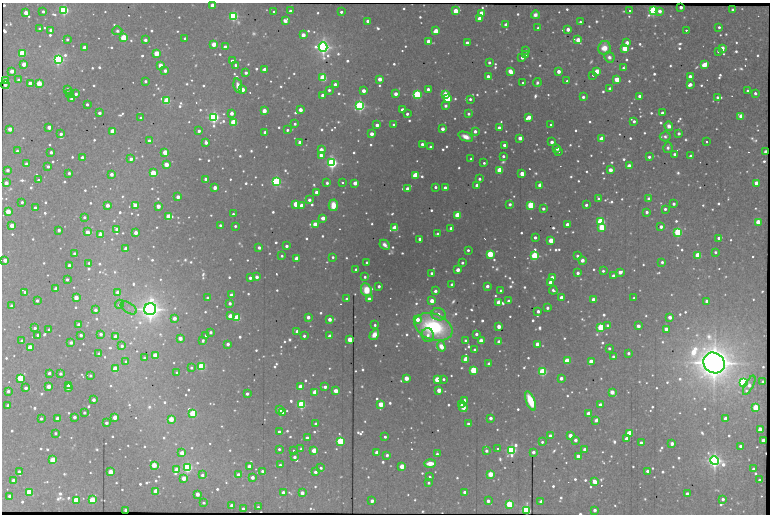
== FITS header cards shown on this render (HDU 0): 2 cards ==
NAXIS1  =                 1536 /fastest changing axis
NAXIS2  =                 1024 /next to fastest changing axis

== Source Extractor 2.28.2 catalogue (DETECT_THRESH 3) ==
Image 1536 x 1024 px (HDU 0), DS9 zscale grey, zoomed out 1/2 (1 PNG px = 2 x 2 image px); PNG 772 x 516 px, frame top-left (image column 1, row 1023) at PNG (2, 3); each listed source drawn as its Kron ellipse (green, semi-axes under 4 px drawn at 4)
Background 493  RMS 3.6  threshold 10.7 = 3 sigma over >= 5 px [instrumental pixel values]
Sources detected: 1858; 42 cannot appear on this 1/2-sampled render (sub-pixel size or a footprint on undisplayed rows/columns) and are neither listed nor drawn; of the other 1816, the 500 brightest by FLUX_AUTO listed and drawn (1316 fainter detections omitted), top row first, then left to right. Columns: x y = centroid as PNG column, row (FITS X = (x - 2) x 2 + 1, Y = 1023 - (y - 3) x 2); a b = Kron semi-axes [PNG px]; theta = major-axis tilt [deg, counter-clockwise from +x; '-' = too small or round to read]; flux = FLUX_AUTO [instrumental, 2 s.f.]
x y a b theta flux
212 5 3 3 - 7.0e+03
681 7 3 2 - 8.1e+03
64 10 3 3 - 4.9e+05
653 10 3 3 - 3.8e+05
733 10 3 3 - 5.0e+03
43 11 3 2 - 4.0e+03
290 11 3 3 - 6.8e+03
456 11 3 3 - 4.1e+04
630 11 2 2 - 1.6e+04
660 11 3 3 - 8.9e+03
274 12 2 2 - 3.2e+03
341 12 2 2 - 4.2e+03
26 13 3 3 - 2.0e+04
481 13 3 3 - 2.3e+04
535 15 4 4 - 4.6e+03
233 16 3 3 - 4.0e+05
480 18 3 3 - 2.8e+04
285 21 4 3 - 8.6e+03
368 21 3 3 - 9.5e+03
580 22 4 2 - 2.8e+03
506 25 3 3 - 1.6e+04
719 27 3 2 - 3.3e+03
538 28 3 2 - 3.4e+03
40 29 3 2 - 4.2e+03
568 29 3 3 - 1.3e+04
51 30 3 3 - 7.4e+03
686 30 2 2 - 5.5e+03
117 31 5 4 - 2.9e+03
436 31 3 3 - 4.6e+04
303 35 3 3 - 1.8e+04
124 38 3 3 - 1.5e+05
185 38 2 2 - 3.7e+03
67 39 2 2 - 3.3e+03
145 40 3 3 - 6.8e+03
578 40 3 3 - 3.3e+04
429 41 3 3 - 2.1e+04
467 43 3 3 - 1.3e+04
627 43 3 3 - 1.4e+04
214 44 3 3 - 3.6e+04
84 47 3 3 - 1.2e+04
225 47 3 3 - 1.0e+04
323 47 4 4 - 9.4e+05
604 48 7 6 - 1.7e+04
625 48 3 3 - 1.2e+05
722 48 4 3 - 1.4e+04
526 50 3 2 - 3.3e+03
718 51 3 2 - 3.7e+03
22 53 3 3 - 1.6e+05
156 53 3 3 - 5.3e+04
526 55 3 3 - 7.7e+03
609 57 5 5 - 5.7e+03
522 58 3 3 - 6.4e+03
58 60 4 3 - 5.9e+05
232 61 3 2 - 5.8e+03
489 62 2 2 - 3.5e+03
24 64 3 3 - 2.4e+04
235 65 3 3 - 3.0e+03
704 65 4 3 - 4.9e+04
160 66 3 3 - 3.3e+04
623 68 4 2 - 3.1e+03
264 69 4 3 - 1.2e+04
12 71 3 3 - 1.5e+04
165 71 3 3 - 8.3e+03
510 71 3 3 - 3.1e+04
559 71 3 3 - 1.2e+04
597 71 3 3 - 4.1e+04
246 73 2 2 - 6.1e+03
593 75 2 2 - 7.1e+03
488 77 4 3 - 8.8e+03
690 77 3 3 - 1.8e+04
323 78 3 3 - 1.8e+05
380 79 3 3 - 1.7e+04
19 80 3 3 - 7.0e+03
617 80 3 3 - 5.0e+04
6 81 3 3 - 1.1e+05
145 81 2 2 - 3.8e+03
567 81 2 2 - 3.2e+03
30 83 3 3 - 2.0e+04
39 83 3 3 - 5.7e+04
523 83 2 2 - 3.5e+03
537 83 4 3 - 2.9e+03
335 84 3 3 - 1.0e+04
5 85 4 3 - 5.3e+03
690 85 3 3 - 1.0e+04
238 86 7 3 -79 8.7e+03
67 89 3 3 - 6.0e+03
242 89 3 3 - 1.6e+04
428 89 3 3 - 5.1e+03
610 89 3 3 - 1.0e+04
329 90 3 3 - 3.9e+03
748 90 3 2 - 3.1e+03
363 91 3 3 - 1.3e+04
755 93 3 2 - 4.1e+03
70 94 3 3 - 7.2e+03
76 94 3 2 - 5.0e+03
396 94 3 3 - 1.1e+04
417 94 3 3 - 3.1e+05
445 94 3 3 - 3.4e+04
323 95 3 3 - 1.6e+04
640 96 3 3 - 9.8e+03
583 97 3 2 - 4.7e+03
717 97 3 2 - 4.1e+03
71 99 3 3 - 6.6e+03
448 99 3 3 - 1.4e+05
470 99 3 2 - 3.5e+03
167 101 3 3 - 1.6e+05
87 104 2 2 - 3.5e+03
360 106 3 3 - 5.6e+05
446 106 3 3 - 5.2e+03
300 110 3 3 - 1.6e+04
402 110 3 3 - 1.7e+04
264 111 3 3 - 2.3e+04
99 113 3 2 - 7.1e+03
232 113 3 3 - 1.0e+04
662 113 3 2 - 8.6e+03
407 114 2 2 - 4.0e+03
468 114 3 2 - 3.6e+03
741 116 4 3 - 3.2e+04
214 117 4 4 - 6.4e+05
529 117 4 3 - 2.3e+04
141 118 3 2 - 7.1e+03
634 121 3 2 - 4.1e+03
234 122 3 3 - 1.3e+05
295 124 3 2 - 3.0e+03
377 125 3 3 - 9.8e+03
394 125 3 2 - 4.2e+03
551 125 2 2 - 2.8e+03
669 126 5 4 - 7.3e+03
49 127 3 3 - 1.4e+04
499 128 3 3 - 1.1e+04
10 129 3 3 - 1.7e+04
442 129 3 3 - 1.1e+04
287 130 2 2 - 3.1e+03
113 131 3 3 - 4.0e+04
199 131 3 2 - 5.8e+03
475 131 3 3 - 7.4e+03
265 132 3 3 - 1.1e+04
679 133 3 2 - 5.0e+03
61 134 3 2 - 5.8e+03
372 134 3 3 - 1.4e+04
665 136 5 5 - 3.2e+03
466 137 7 4 -21 9.3e+03
520 138 3 3 - 1.8e+04
601 139 3 3 - 3.8e+04
149 141 3 3 - 4.8e+03
206 142 3 3 - 7.0e+03
300 142 3 3 - 1.6e+04
552 142 3 3 - 9.9e+03
706 142 2 2 - 1.2e+04
422 144 3 2 - 6.2e+03
504 145 3 3 - 6.0e+03
430 147 2 2 - 4.9e+03
668 148 5 4 - 3.7e+03
557 149 3 3 - 5.1e+03
321 150 3 3 - 2.0e+04
17 151 3 3 - 2.7e+03
558 151 2 2 - 3.1e+03
51 152 3 3 - 5.4e+03
165 152 3 3 - 3.6e+04
766 152 3 3 - 2.2e+04
674 154 3 3 - 4.4e+03
321 155 3 3 - 1.2e+04
503 156 3 2 - 4.2e+03
691 156 3 3 - 6.6e+03
82 157 3 2 - 5.6e+03
649 157 3 2 - 4.3e+03
131 159 3 3 - 7.0e+03
471 159 2 2 - 4.5e+03
332 163 3 3 - 6.5e+05
484 163 2 2 - 2.7e+03
26 164 3 3 - 7.7e+03
166 164 3 3 - 3.0e+04
48 166 3 2 - 3.8e+03
629 166 3 3 - 3.3e+04
8 170 3 3 - 5.1e+03
500 170 3 3 - 1.1e+05
610 170 3 3 - 1.8e+04
69 173 2 2 - 4.0e+03
153 173 3 3 - 8.6e+04
111 174 3 3 - 8.5e+03
522 174 3 3 - 2.7e+04
416 175 3 3 - 9.2e+04
206 179 3 3 - 6.0e+03
479 179 3 2 - 4.0e+03
38 180 2 2 - 2.0e+04
276 182 3 3 - 4.2e+05
342 182 2 2 - 7.9e+03
6 183 3 3 - 1.3e+04
327 183 3 2 - 4.0e+03
355 183 3 3 - 1.6e+04
756 183 3 3 - 2.7e+04
477 185 3 3 - 1.8e+04
540 185 3 3 - 3.1e+04
435 187 3 2 - 4.0e+03
215 188 3 3 - 1.5e+04
445 188 3 3 - 1.6e+04
408 189 3 3 - 1.3e+04
316 192 3 3 - 7.5e+03
178 197 3 3 - 1.2e+04
599 199 3 3 - 7.7e+03
649 199 3 3 - 1.2e+04
309 200 3 3 - 6.6e+03
22 202 2 2 - 3.6e+03
296 204 3 3 - 6.5e+04
510 204 3 2 - 5.4e+03
674 204 3 2 - 5.6e+03
107 205 3 3 - 1.3e+04
135 205 4 3 - 2.8e+04
333 205 6 4 -88 1.8e+04
531 205 3 3 - 1.8e+05
586 205 3 2 - 4.5e+03
158 206 3 3 - 1.5e+04
301 206 3 3 - 3.6e+04
35 208 2 2 - 3.2e+03
543 209 3 3 - 4.7e+03
665 209 3 2 - 4.1e+03
8 211 3 3 - 3.9e+04
647 212 3 3 - 4.6e+03
233 214 2 2 - 2.8e+03
457 215 3 3 - 8.9e+04
168 216 3 3 - 3.8e+04
84 217 3 2 - 3.3e+03
323 218 3 3 - 1.9e+04
601 221 3 3 - 2.4e+05
758 222 3 3 - 4.2e+04
315 224 3 3 - 3.4e+04
567 224 3 3 - 9.7e+03
220 225 2 2 - 2.9e+03
12 226 3 3 - 2.2e+04
235 226 2 2 - 3.1e+03
602 227 3 3 - 8.9e+04
661 227 3 3 - 8.6e+03
395 228 3 3 - 1.0e+05
451 228 3 2 - 6.4e+03
116 229 3 3 - 5.2e+03
59 230 3 2 - 5.3e+03
88 232 4 3 - 1.4e+04
678 232 3 3 - 2.6e+05
136 233 3 3 - 1.4e+04
438 234 3 2 - 5.1e+03
100 235 3 3 - 2.0e+04
535 237 3 2 - 5.6e+03
719 238 3 3 - 9.7e+03
420 239 3 3 - 1.0e+04
551 240 3 3 - 4.5e+04
385 245 6 3 -47 5.9e+03
286 246 3 3 - 5.9e+03
259 248 3 2 - 6.5e+03
126 249 3 3 - 1.7e+04
468 250 2 2 - 3.3e+03
715 252 2 2 - 3.0e+03
74 253 2 2 - 3.6e+03
490 254 3 3 - 1.2e+05
698 255 3 3 - 8.1e+04
282 256 2 2 - 2.7e+03
535 256 3 3 - 1.9e+05
577 256 3 2 - 3.2e+03
333 257 2 2 - 2.7e+03
297 259 3 3 - 3.5e+04
5 260 3 3 - 1.4e+04
582 260 3 3 - 1.2e+04
662 262 3 2 - 3.9e+03
89 263 2 2 - 2.8e+03
367 263 2 2 - 5.2e+03
462 263 2 2 - 3.7e+03
69 265 3 2 - 6.0e+03
356 269 2 2 - 4.4e+03
458 270 3 3 - 1.6e+04
603 271 2 2 - 3.0e+03
620 272 3 3 - 1.5e+04
431 273 2 2 - 3.9e+03
578 273 3 2 - 5.6e+03
613 276 3 3 - 6.4e+03
257 277 3 3 - 8.3e+03
365 277 2 2 - 2.9e+03
250 278 3 3 - 6.0e+03
552 278 3 3 - 2.9e+04
67 279 2 2 - 3.7e+03
550 282 3 3 - 2.2e+04
452 285 3 3 - 8.2e+03
379 286 2 2 - 5.8e+03
487 286 3 3 - 8.6e+03
56 289 3 3 - 1.8e+04
366 290 7 5 -65 2.4e+04
553 290 4 2 - 3.8e+03
435 291 3 3 - 5.5e+03
501 291 3 2 - 5.6e+03
25 292 2 2 - 2.9e+03
118 292 3 3 - 2.2e+04
231 295 3 2 - 5.6e+03
561 297 3 3 - 1.4e+04
76 298 3 3 - 2.4e+04
208 298 2 2 - 4.2e+03
634 298 2 2 - 3.1e+03
347 299 3 2 - 4.8e+03
369 299 3 3 - 9.1e+03
593 299 3 3 - 7.6e+03
37 301 3 2 - 4.4e+03
432 301 3 3 - 2.3e+04
509 301 3 3 - 7.4e+03
707 301 3 3 - 1.9e+04
499 302 4 3 - 5.9e+04
230 303 3 3 - 5.4e+03
119 304 5 4 - 3.4e+03
12 306 3 3 - 5.1e+03
129 308 9 5 -35 3.0e+03
547 308 3 2 - 5.3e+03
150 309 6 6 - 1.5e+06
95 310 3 3 - 6.2e+03
538 311 3 3 - 8.1e+03
438 314 7 6 - 6.0e+03
230 316 3 3 - 2.3e+04
308 317 3 3 - 1.0e+04
670 317 3 3 - 1.2e+04
174 318 3 3 - 1.3e+04
237 318 3 3 - 1.5e+05
330 319 3 3 - 1.1e+04
418 320 3 3 - 1.5e+04
79 325 3 3 - 9.6e+03
375 325 2 2 - 2.9e+03
608 326 3 3 - 6.0e+03
638 326 3 3 - 1.2e+04
434 327 19 13 -20 1.3e+05
499 327 3 3 - 2.0e+04
601 327 3 3 - 1.8e+05
35 328 3 3 - 4.2e+03
49 329 2 2 - 2.9e+03
666 329 3 3 - 1.6e+04
297 331 3 3 - 9.0e+03
210 332 3 2 - 4.9e+03
101 334 3 3 - 5.5e+03
476 334 3 2 - 5.1e+03
38 335 3 2 - 6.1e+03
81 335 2 2 - 5.5e+03
374 335 5 4 - 1.2e+04
428 335 7 6 - 5.8e+03
115 336 3 3 - 6.4e+03
206 336 3 3 - 8.7e+03
304 336 2 2 - 3.7e+03
330 336 3 3 - 1.5e+04
180 338 3 3 - 1.4e+04
350 339 3 3 - 5.1e+04
203 340 4 3 - 2.8e+03
465 340 3 2 - 2.9e+03
22 341 3 3 - 1.5e+04
481 341 3 3 - 3.4e+04
499 342 3 3 - 2.3e+04
71 343 3 3 - 3.3e+03
228 344 3 3 - 6.7e+03
537 344 3 3 - 2.1e+04
122 346 3 3 - 4.4e+03
441 346 5 4 - 1.4e+04
30 347 3 3 - 4.7e+04
609 348 2 2 - 3.6e+03
475 350 3 2 - 6.4e+03
628 353 2 2 - 4.1e+03
99 354 3 3 - 7.8e+03
155 355 3 3 - 3.6e+04
613 356 2 2 - 3.3e+03
144 358 2 2 - 4.3e+03
466 359 3 3 - 5.3e+04
567 361 3 3 - 8.9e+04
591 361 3 3 - 3.0e+04
126 362 3 3 - 3.2e+03
714 363 11 10 - 3.5e+06
489 364 3 3 - 3.8e+03
201 366 3 3 - 2.5e+05
191 368 3 3 - 2.8e+03
115 369 3 3 - 8.4e+04
473 370 3 3 - 1.5e+05
543 372 3 3 - 2.7e+05
49 373 3 2 - 5.2e+03
177 373 2 2 - 2.8e+03
60 374 3 2 - 4.5e+03
90 376 2 2 - 2.9e+03
20 378 3 3 - 1.4e+05
406 378 3 3 - 3.1e+04
561 378 3 3 - 9.8e+03
443 379 3 2 - 2.7e+03
437 380 3 3 - 9.5e+04
743 382 3 3 - 3.4e+05
763 382 3 2 - 5.2e+03
69 385 4 3 - 1.9e+04
749 385 10 3 62 1.0e+04
49 386 3 3 - 2.0e+04
300 387 3 3 - 4.3e+04
325 387 3 2 - 5.9e+03
26 388 3 2 - 6.8e+03
68 388 2 1 - 4.8e+03
439 390 3 3 - 2.8e+04
8 391 3 2 - 4.3e+03
336 391 3 3 - 1.7e+04
315 392 3 3 - 4.3e+04
612 392 4 3 - 2.0e+04
247 394 3 2 - 5.1e+03
93 400 3 2 - 7.1e+03
465 401 4 3 - 1.3e+04
530 401 10 4 -68 3.5e+04
381 404 3 3 - 5.1e+04
8 405 3 3 - 4.9e+03
301 405 3 3 - 3.1e+05
462 405 3 3 - 9.6e+03
600 405 3 3 - 1.5e+04
463 407 5 3 - 1.2e+04
756 408 3 3 - 1.3e+05
280 410 3 3 - 2.6e+04
84 413 2 2 - 3.4e+03
283 413 3 2 - 2.8e+03
193 414 3 3 - 2.1e+05
589 414 3 3 - 3.1e+04
74 417 3 3 - 7.3e+03
115 417 3 3 - 2.4e+04
57 418 3 3 - 9.6e+03
490 418 3 3 - 8.1e+03
726 418 3 3 - 1.8e+04
41 419 3 2 - 3.2e+03
171 419 3 3 - 3.5e+04
596 420 3 3 - 6.7e+03
106 423 3 2 - 4.7e+03
316 424 3 2 - 7.9e+03
468 424 2 2 - 3.1e+03
760 430 3 3 - 2.8e+04
279 432 3 2 - 4.9e+03
55 433 2 2 - 3.3e+03
629 433 3 3 - 7.1e+04
570 435 3 3 - 1.6e+04
550 436 3 3 - 1.3e+04
385 437 2 2 - 3.3e+03
307 438 3 3 - 9.0e+03
627 439 3 3 - 1.3e+04
575 440 3 3 - 7.3e+03
763 440 3 3 - 1.4e+04
340 441 3 3 - 2.0e+05
542 442 2 2 - 2.9e+03
641 443 3 3 - 7.7e+03
672 444 3 3 - 1.1e+04
740 446 3 2 - 4.7e+03
279 449 2 2 - 3.0e+03
301 449 3 3 - 5.7e+03
497 449 2 2 - 3.4e+03
585 449 3 3 - 8.9e+03
293 450 2 2 - 3.1e+03
314 450 3 3 - 3.0e+04
511 450 4 3 - 5.2e+05
486 451 3 2 - 4.9e+03
533 452 3 3 - 7.7e+03
182 453 3 3 - 2.9e+04
377 453 3 3 - 2.0e+04
437 454 3 2 - 2.9e+03
387 455 3 2 - 4.6e+03
578 456 3 3 - 1.1e+04
294 457 3 2 - 6.3e+03
53 460 3 3 - 9.0e+04
714 461 4 4 - 1.0e+06
430 463 6 3 2 1.6e+04
154 465 3 3 - 4.3e+04
280 465 2 2 - 3.6e+03
249 466 3 3 - 1.2e+04
402 466 3 3 - 4.4e+04
187 468 3 3 - 4.6e+05
321 468 3 3 - 3.0e+03
753 469 3 2 - 3.8e+03
177 470 4 3 - 6.2e+04
262 471 3 2 - 4.2e+03
647 471 2 2 - 4.0e+03
19 472 3 3 - 4.2e+03
110 472 3 3 - 3.6e+04
315 472 3 3 - 7.3e+03
490 474 3 3 - 4.9e+04
202 475 3 3 - 4.0e+03
238 475 3 3 - 1.1e+04
252 477 3 3 - 8.7e+03
429 477 2 2 - 4.8e+03
184 478 3 3 - 2.4e+04
13 480 3 3 - 4.5e+03
759 480 3 2 - 3.0e+03
594 482 4 3 - 2.6e+04
429 483 2 2 - 3.1e+03
156 491 3 3 - 3.6e+04
29 492 3 3 - 1.1e+05
283 492 3 3 - 6.5e+03
464 492 3 3 - 4.9e+03
302 493 3 3 - 1.1e+04
197 494 3 3 - 1.6e+04
687 494 3 3 - 1.1e+04
10 496 3 3 - 8.9e+03
723 499 3 2 - 5.3e+03
76 500 3 3 - 7.2e+04
92 500 3 3 - 1.0e+05
372 501 3 3 - 8.1e+03
488 501 3 2 - 6.0e+03
541 502 3 3 - 6.0e+03
204 503 3 2 - 2.7e+03
509 504 3 3 - 1.3e+05
232 506 3 3 - 1.0e+04
258 507 2 2 - 2.7e+03
243 509 2 2 - 3.9e+03
126 510 3 2 - 5.0e+03
595 510 3 3 - 6.9e+03
526 511 3 3 - 5.5e+05
At the frame edge (FLAGS 8, measured only in part): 1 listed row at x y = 526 511
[1316 fainter detections neither listed nor drawn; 42 sub-pixel or undisplayed-footprint detections neither listed nor drawn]